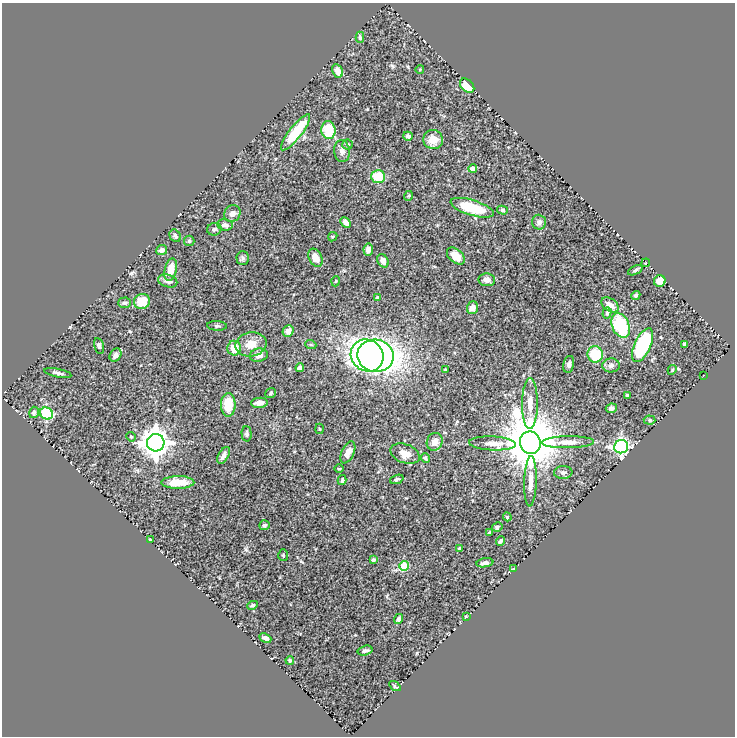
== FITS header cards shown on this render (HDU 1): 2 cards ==
NAXIS1  =                  733
NAXIS2  =                  734

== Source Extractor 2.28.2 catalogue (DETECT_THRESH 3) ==
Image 733 x 734 px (HDU 1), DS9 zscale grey, 1 PNG px = 1 image px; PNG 737 x 738 px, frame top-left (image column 1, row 734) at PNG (2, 3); each listed source drawn as its Kron ellipse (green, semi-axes under 4 px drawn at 4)
Background 0.58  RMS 0.02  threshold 0.0596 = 3 sigma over >= 5 px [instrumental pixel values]
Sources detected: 111; all 111 listed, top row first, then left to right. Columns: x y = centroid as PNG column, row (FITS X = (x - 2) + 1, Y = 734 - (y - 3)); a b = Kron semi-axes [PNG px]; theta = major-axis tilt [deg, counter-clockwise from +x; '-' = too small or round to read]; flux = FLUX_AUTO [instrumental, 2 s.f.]
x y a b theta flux
360 37 5 3 - 1.8
420 69 4 3 - 0.88
337 71 7 5 -63 7.9
467 86 8 5 -46 34
328 130 9 7 -84 44
296 132 22 6 52 59
408 136 5 4 - 3.1
433 139 10 9 - 15
347 144 5 5 - 2
342 151 11 8 -83 6.6
473 169 4 4 - 12
378 176 7 6 - 35
408 196 5 3 - 1.4
472 208 22 7 -17 50
502 210 5 4 - 2.1
232 213 8 8 - 7.1
346 222 6 4 -47 7.1
539 222 7 7 - 4.5
225 225 8 6 -7 4.4
214 229 7 6 - 2.7
175 236 7 5 -54 3
333 237 5 3 - 1.3
189 241 5 5 - 2
368 249 6 5 - 7.1
162 250 5 5 - 5.2
456 256 10 6 -40 14
243 258 7 6 - 2.5
315 258 9 6 -62 12
383 261 7 5 -60 8.5
646 263 4 3 - 1.8
171 270 11 6 77 17
635 270 8 4 26 2.4
487 280 8 6 -4 7.7
168 281 10 6 -16 6.3
336 281 5 3 - 1.1
660 281 6 5 - 11
636 295 5 4 - 2.1
377 297 4 3 - 1.5
142 301 8 7 - 22
124 303 6 5 - 2.7
610 305 9 6 -34 8.5
472 308 6 5 - 9.2
607 313 6 4 73 2.1
621 325 13 8 -67 71
217 326 10 5 -3 2.8
288 331 6 5 - 7.9
251 344 16 12 11 18
684 344 4 3 - 2.9
311 345 5 3 - 1.2
642 345 18 8 65 100
99 346 8 5 -77 2.7
234 348 7 7 - 18
595 354 8 7 - 38
115 355 7 5 57 6
259 355 9 6 11 7.1
367 356 17 15 -41 390
376 356 18 16 -11 670
569 364 8 5 77 3.7
611 365 8 7 - 4.1
300 368 4 4 - 3.3
445 370 4 3 - 1.4
672 370 5 4 - 1.6
58 373 14 3 -12 3.6
703 376 2 2 - 0.71
271 393 5 4 - 1.9
627 395 3 3 - 1.3
259 403 8 5 5 6.4
530 404 25 8 89 16
228 405 12 7 90 33
611 408 5 4 - 3.9
34 412 6 4 76 3.4
47 413 7 6 - 65
650 420 6 4 -4 2.4
320 429 5 3 - 1.2
247 434 7 5 -88 3
131 437 5 4 - 1.5
435 442 9 7 63 10
568 442 26 6 1 12
156 443 9 8 - 1500
492 443 23 7 -3 11
530 443 11 10 - 8800
621 447 7 7 - 300
348 452 12 6 64 10
405 454 15 9 -20 12
224 455 9 5 60 5.4
425 458 5 4 - 2.6
339 469 5 3 - 1.2
563 472 9 6 4 4.1
397 479 7 3 20 2.3
342 480 5 3 - 1.8
530 481 25 6 88 12
178 482 16 6 0 25
507 517 4 4 - 1.3
264 525 5 5 - 2.6
497 527 5 4 - 1.9
489 533 3 2 - 1.4
150 540 3 2 - 1.4
500 541 5 2 - 2.1
460 549 3 3 - 1.9
283 555 6 5 - 1.8
373 560 4 3 - 2.1
485 563 8 4 10 5.3
404 566 5 4 - 44
513 569 4 3 - 0.98
252 605 5 4 - 2.4
466 616 3 3 - 1.3
398 619 5 4 - 3
265 638 6 4 -25 4.1
365 650 7 4 14 2.6
290 660 4 4 - 2.4
395 686 6 4 -34 1.6